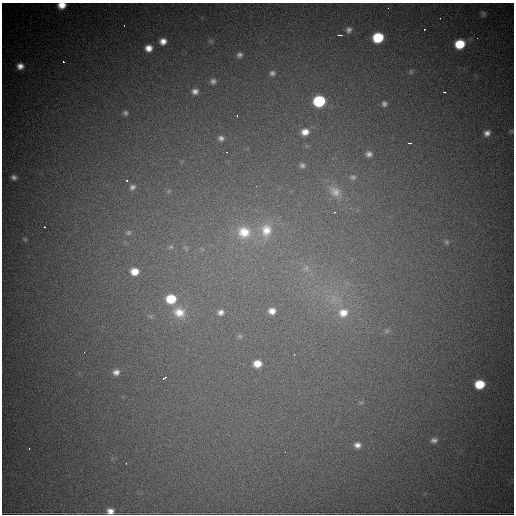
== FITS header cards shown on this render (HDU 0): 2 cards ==
NAXIS1  =                  512
NAXIS2  =                  512

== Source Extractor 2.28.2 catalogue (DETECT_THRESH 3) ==
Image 512 x 512 px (HDU 0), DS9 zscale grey, 1 PNG px = 1 image px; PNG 516 x 516 px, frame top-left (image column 1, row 512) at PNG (2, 3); no overlay
Background 3800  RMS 66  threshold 197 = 3 sigma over >= 5 px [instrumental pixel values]
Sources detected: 67; all 67 listed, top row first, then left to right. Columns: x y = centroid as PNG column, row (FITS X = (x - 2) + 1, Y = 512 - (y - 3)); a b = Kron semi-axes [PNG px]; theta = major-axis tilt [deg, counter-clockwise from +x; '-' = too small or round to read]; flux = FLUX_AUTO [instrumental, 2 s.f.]
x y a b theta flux
62 5 7 5 6 51000
388 8 2 2 - 2700
483 14 7 7 - 11000
124 25 3 2 - 4100
424 29 3 2 - 5400
349 30 8 7 - 17000
340 35 5 2 - 13000
378 37 8 7 - 200000
163 41 7 7 - 32000
211 41 7 4 -18 6400
460 44 9 8 - 130000
149 48 8 7 - 39000
239 55 7 6 - 15000
63 62 3 3 - 26000
20 66 7 7 - 29000
411 72 8 6 71 9800
272 73 8 7 - 16000
213 81 6 6 - 14000
195 91 7 6 - 19000
444 92 3 2 - 5600
319 101 8 7 - 330000
384 104 7 7 - 15000
125 113 7 6 - 13000
237 116 2 2 - 3500
511 131 6 4 18 4300
305 132 10 9 - 43000
487 133 7 6 - 21000
221 138 7 6 - 15000
409 143 4 2 - 11000
227 152 3 2 - 4500
369 154 8 7 - 19000
302 165 8 7 - 14000
14 177 5 5 - 13000
353 177 11 8 4 18000
127 180 3 2 - 18000
256 186 2 2 - 1800
132 187 9 8 - 18000
335 192 21 15 -38 82000
335 212 3 3 - 4100
44 227 2 2 - 3200
266 230 18 15 82 84000
244 232 18 16 -14 110000
128 233 8 7 - 13000
25 239 6 5 - 5900
446 242 7 5 -23 7900
171 247 8 6 2 14000
185 247 7 4 -18 8200
306 268 9 6 30 15000
134 272 10 8 3 60000
171 299 10 9 - 130000
272 311 8 7 - 33000
179 312 18 15 -21 87000
221 312 9 8 - 22000
343 313 14 13 - 74000
387 331 6 5 - 8000
240 336 7 5 -44 8600
84 352 2 2 - 2500
294 354 2 2 - 2900
257 364 7 6 - 51000
116 372 8 7 - 22000
164 378 4 2 - 7700
480 384 8 7 - 120000
361 402 6 4 0 6800
434 440 8 6 4 15000
357 445 10 8 -3 28000
29 449 2 2 - 2900
110 511 8 6 -4 28000
At the frame edge (FLAGS 8, measured only in part): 2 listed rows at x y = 62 5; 110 511